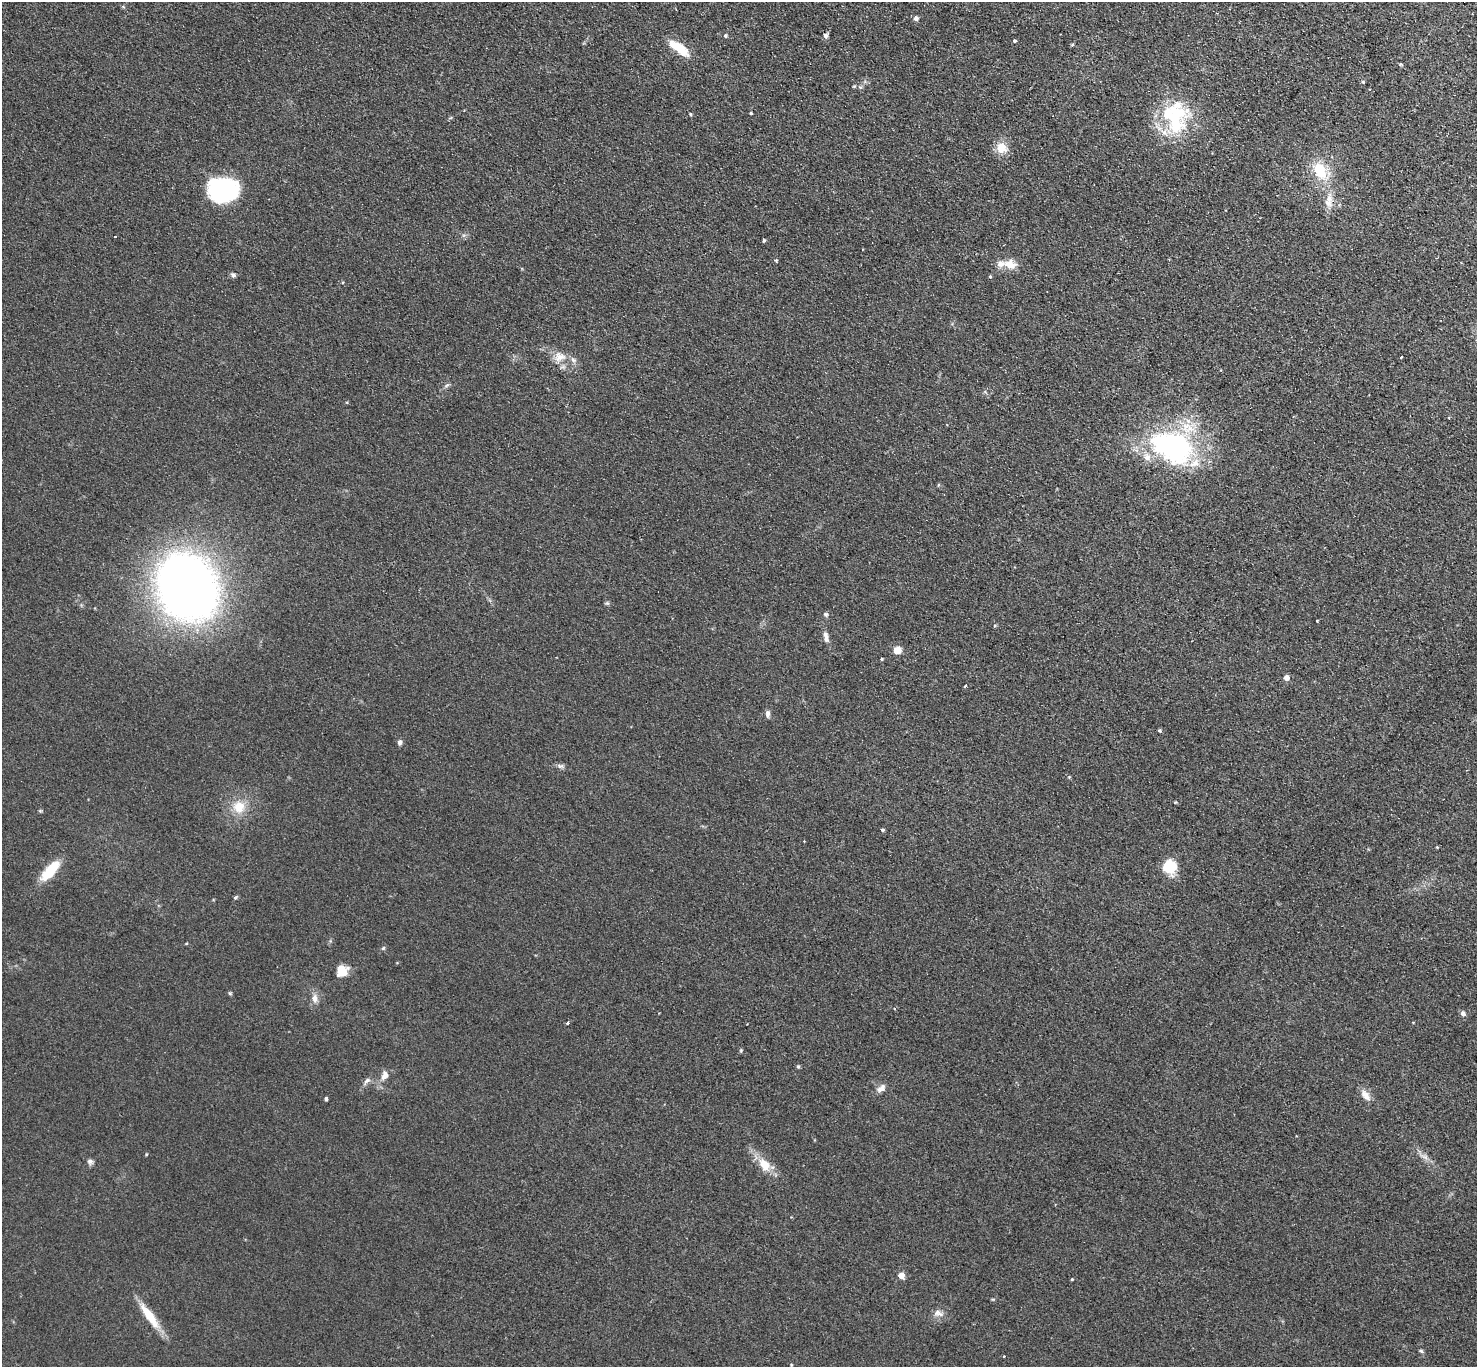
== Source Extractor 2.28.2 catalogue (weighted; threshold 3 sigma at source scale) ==
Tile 10 of 4 x 4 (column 2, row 3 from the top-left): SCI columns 1514-2988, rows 1569-2933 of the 5975 x 6006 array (HDU 1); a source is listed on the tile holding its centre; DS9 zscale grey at full resolution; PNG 1479 x 1369 px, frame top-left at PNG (2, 2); no overlay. Shown black and unused: <1% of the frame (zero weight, under 2 of 3 exposures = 3% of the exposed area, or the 3 px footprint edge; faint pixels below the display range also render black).
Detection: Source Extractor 2.28.2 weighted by HDU 2 'WHT'; one run over the whole footprint, this tile lists its part. Background 0.0978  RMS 0.012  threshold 0.0537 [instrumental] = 3 sigma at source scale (4.5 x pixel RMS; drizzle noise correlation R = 1.50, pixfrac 1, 0.05/0.05 arcsec/px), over >= 5 px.
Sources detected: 73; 1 inside a brighter object's white glare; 2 cosmic-ray / hot-pixel residue — not listed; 4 inside a brighter listed object's ellipse — not listed separately; the other 66 listed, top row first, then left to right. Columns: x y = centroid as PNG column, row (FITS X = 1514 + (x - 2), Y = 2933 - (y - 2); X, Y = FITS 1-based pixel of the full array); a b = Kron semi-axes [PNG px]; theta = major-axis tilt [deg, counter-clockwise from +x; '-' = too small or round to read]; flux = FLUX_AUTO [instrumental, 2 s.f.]
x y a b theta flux
916 18 6 5 - 3.6
725 36 5 4 - 1.6
825 36 6 5 - 3.5
1014 41 4 4 - 1.7
1072 45 5 3 - 1.2
679 48 27 10 -35 27
1400 64 6 4 1 1.4
1363 82 4 4 - 1.4
860 87 6 4 -18 1.7
751 113 3 3 - 1.2
690 114 4 4 - 1.4
1175 118 41 32 -87 94
1001 148 15 13 -57 15
1320 171 26 15 -59 38
223 190 26 21 2 150
1329 200 23 10 83 15
764 240 4 3 - 1.5
776 260 4 3 - 1.2
1010 264 18 12 -11 14
233 275 6 5 - 3.3
990 276 4 4 - 1.1
559 357 15 13 19 14
1401 357 3 2 - 2.8
447 385 9 4 35 2.4
1172 447 62 40 -25 200
938 485 5 3 - 1.1
187 587 48 39 -63 1100
607 603 6 5 - 1.8
825 614 7 5 -31 2.2
995 626 5 4 - 1.3
826 637 15 6 -79 6.8
897 650 8 7 - 12
882 659 4 3 - 1.2
1286 678 4 4 - 11
965 686 4 3 - 2.7
768 714 9 5 89 3.5
1160 731 4 4 - 1.8
400 742 7 6 - 3.1
560 766 11 6 -5 3.5
1069 777 4 3 - 1
239 807 13 12 - 21
882 830 4 4 - 2
1168 867 14 12 26 34
50 871 28 10 49 33
235 897 6 4 50 1.8
383 948 5 4 - 1.6
341 969 13 8 8 13
230 993 5 5 - 1.4
314 998 11 7 -84 7.1
894 1008 4 3 - 1.5
1463 1013 7 6 - 3.6
568 1023 3 3 - 4.8
798 1066 5 4 - 1.6
384 1075 13 8 65 7.8
367 1080 9 6 40 3.8
881 1088 13 7 39 6.2
1365 1094 14 9 -32 8.3
326 1099 4 3 - 2.5
90 1162 8 7 - 3.3
765 1165 20 13 -51 19
901 1275 4 4 - 19
1072 1279 3 3 - 1.1
938 1313 14 9 -10 6.9
149 1316 36 9 -55 28
1421 1351 6 5 - 1.8
791 1365 4 3 - 0.98